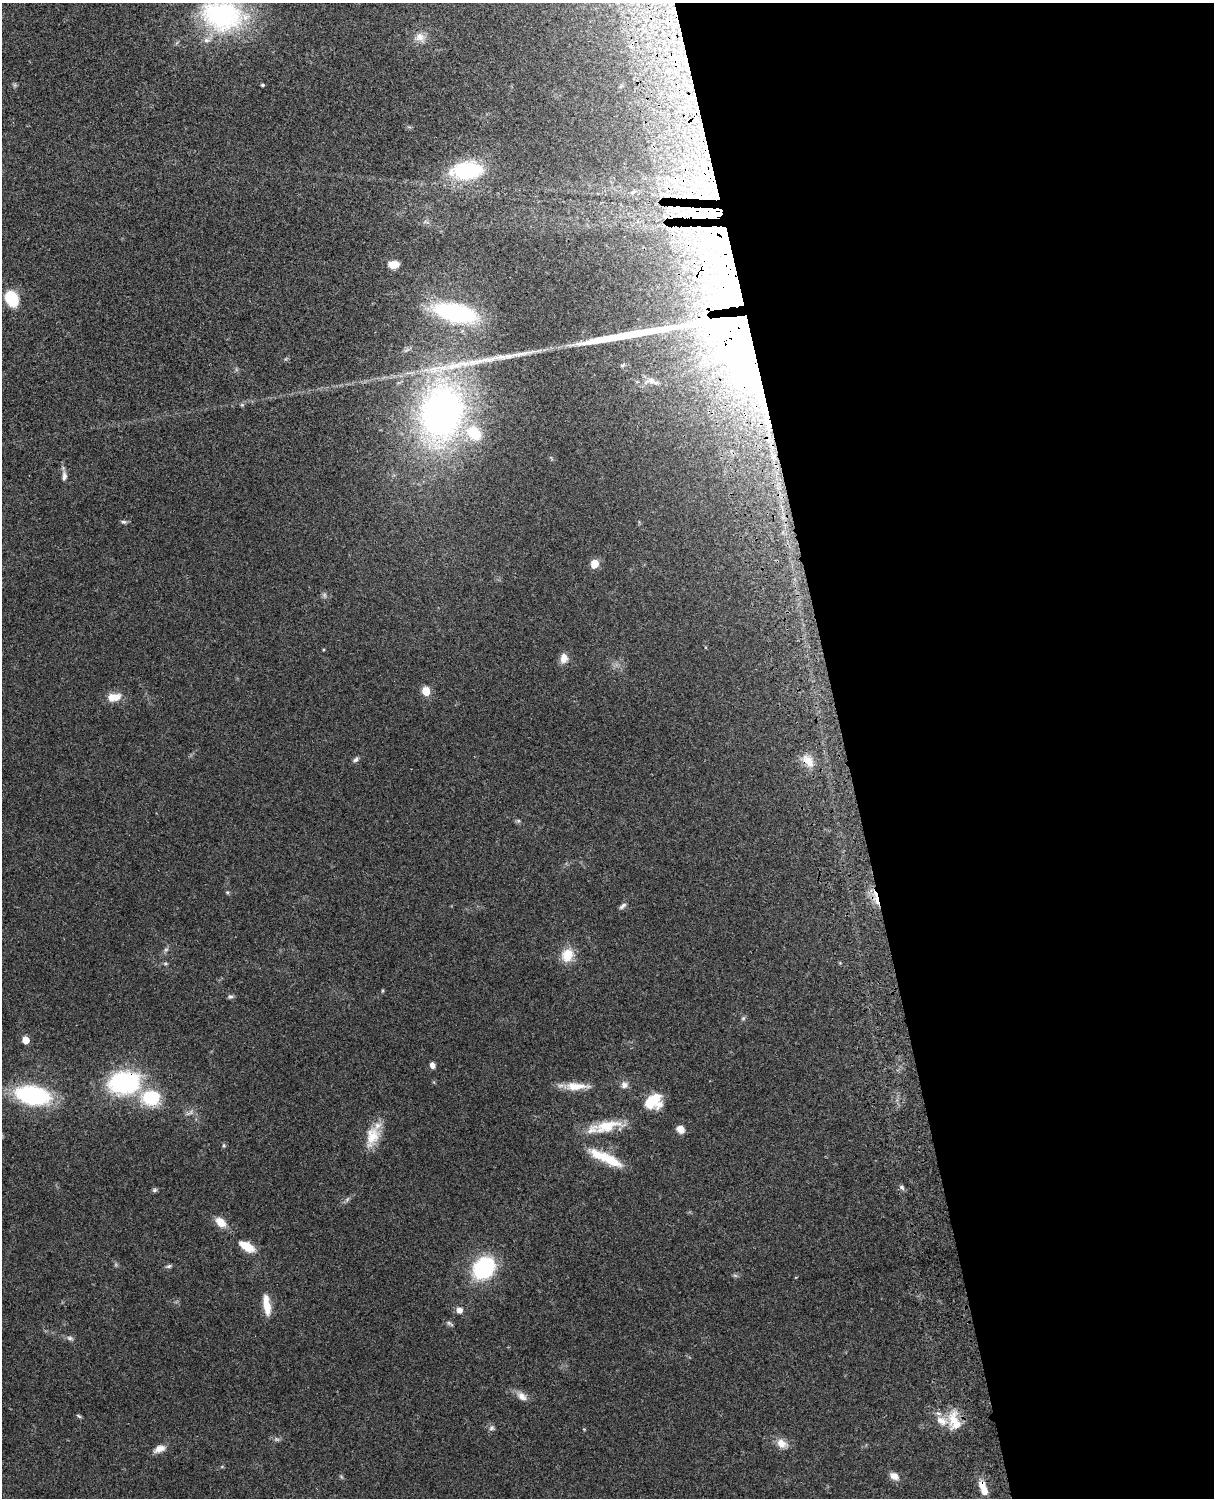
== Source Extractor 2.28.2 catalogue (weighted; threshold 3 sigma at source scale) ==
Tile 8 of 4 x 3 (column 4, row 2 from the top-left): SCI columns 3755-4966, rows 1659-3154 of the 5088 x 4926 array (HDU 1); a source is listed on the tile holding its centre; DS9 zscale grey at full resolution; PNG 1216 x 1500 px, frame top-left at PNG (2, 3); no overlay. Shown black and unused: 31% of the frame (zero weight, under 3 of 4 exposures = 6% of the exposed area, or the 3 px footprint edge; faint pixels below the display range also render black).
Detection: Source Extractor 2.28.2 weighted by HDU 2 'WHT'; one run over the whole footprint, this tile lists its part. Background 0.0793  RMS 0.0058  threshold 0.0261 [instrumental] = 3 sigma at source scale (4.5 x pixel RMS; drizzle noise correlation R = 1.50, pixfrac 1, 0.05/0.05 arcsec/px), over >= 5 px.
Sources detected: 82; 3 too faint to see at this stretch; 3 inside a brighter object's white glare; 1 cosmic-ray / hot-pixel residue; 2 long thin detections or spike segments (spike, bleed or trail) — not listed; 7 inside a brighter listed object's ellipse — not listed separately; the other 66 listed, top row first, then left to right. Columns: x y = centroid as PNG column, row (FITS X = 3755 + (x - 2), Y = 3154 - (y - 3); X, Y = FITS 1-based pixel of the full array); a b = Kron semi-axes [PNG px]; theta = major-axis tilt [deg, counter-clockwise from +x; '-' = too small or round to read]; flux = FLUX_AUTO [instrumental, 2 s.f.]
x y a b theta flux
222 15 60 40 -10 86
420 37 13 12 - 5.1
263 85 3 3 - 0.93
467 170 32 17 5 46
713 197 24 5 1 7.1
711 216 45 8 3 18
393 264 11 7 3 6.8
12 299 12 9 -65 26
455 313 31 12 -12 110
735 339 128 58 -63 400
458 365 56 10 11 25
623 365 7 4 27 0.88
651 381 16 8 -9 3.8
442 412 45 33 80 270
474 433 20 15 -41 19
64 476 13 6 89 2.7
124 522 9 5 -13 1.2
594 564 9 8 - 6.4
564 658 11 8 87 5.6
426 691 5 5 - 18
114 697 16 9 8 8.6
355 760 9 5 33 1.5
808 761 21 11 -46 7.6
518 821 6 4 43 0.85
227 892 5 5 - 0.74
877 899 19 6 -71 7.2
623 906 10 5 42 1.7
567 955 17 14 62 10
165 963 5 5 - 0.88
382 990 5 3 - 0.58
230 996 7 5 0 1.2
743 1018 6 5 - 0.99
25 1040 5 5 - 10
432 1065 6 5 - 2.9
124 1082 27 19 8 81
624 1085 9 8 - 3
576 1086 31 9 0 9.9
33 1095 27 14 -10 79
151 1097 20 16 -5 30
653 1100 18 15 -2 16
607 1126 39 13 13 17
680 1129 9 8 - 4.1
372 1136 29 15 73 13
224 1145 6 5 - 0.89
611 1160 30 12 -30 16
902 1187 8 5 -50 1.4
154 1190 7 5 2 1.1
347 1199 9 3 45 1.2
221 1222 15 10 -42 6.5
246 1246 19 9 -30 10
169 1266 8 5 11 1.2
484 1268 23 18 44 51
735 1275 7 4 -19 0.95
267 1305 23 7 -82 9.9
459 1310 8 7 - 3
450 1324 11 4 -30 1.2
70 1338 8 6 -16 1.6
522 1396 15 9 -39 4.2
79 1416 8 4 -36 0.82
954 1420 25 15 -87 12
491 1428 8 7 - 1.6
277 1439 7 5 -30 1.2
782 1443 15 10 -30 5.8
159 1449 15 8 25 4.4
894 1476 12 8 -33 4
983 1487 19 7 -70 8.1
Overlapping masked pixels (flux is a lower limit): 7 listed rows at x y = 713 197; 711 216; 735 339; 808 761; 877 899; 124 1082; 983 1487
Isophote crosses this tile's border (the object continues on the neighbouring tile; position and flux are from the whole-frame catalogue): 1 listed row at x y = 222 15